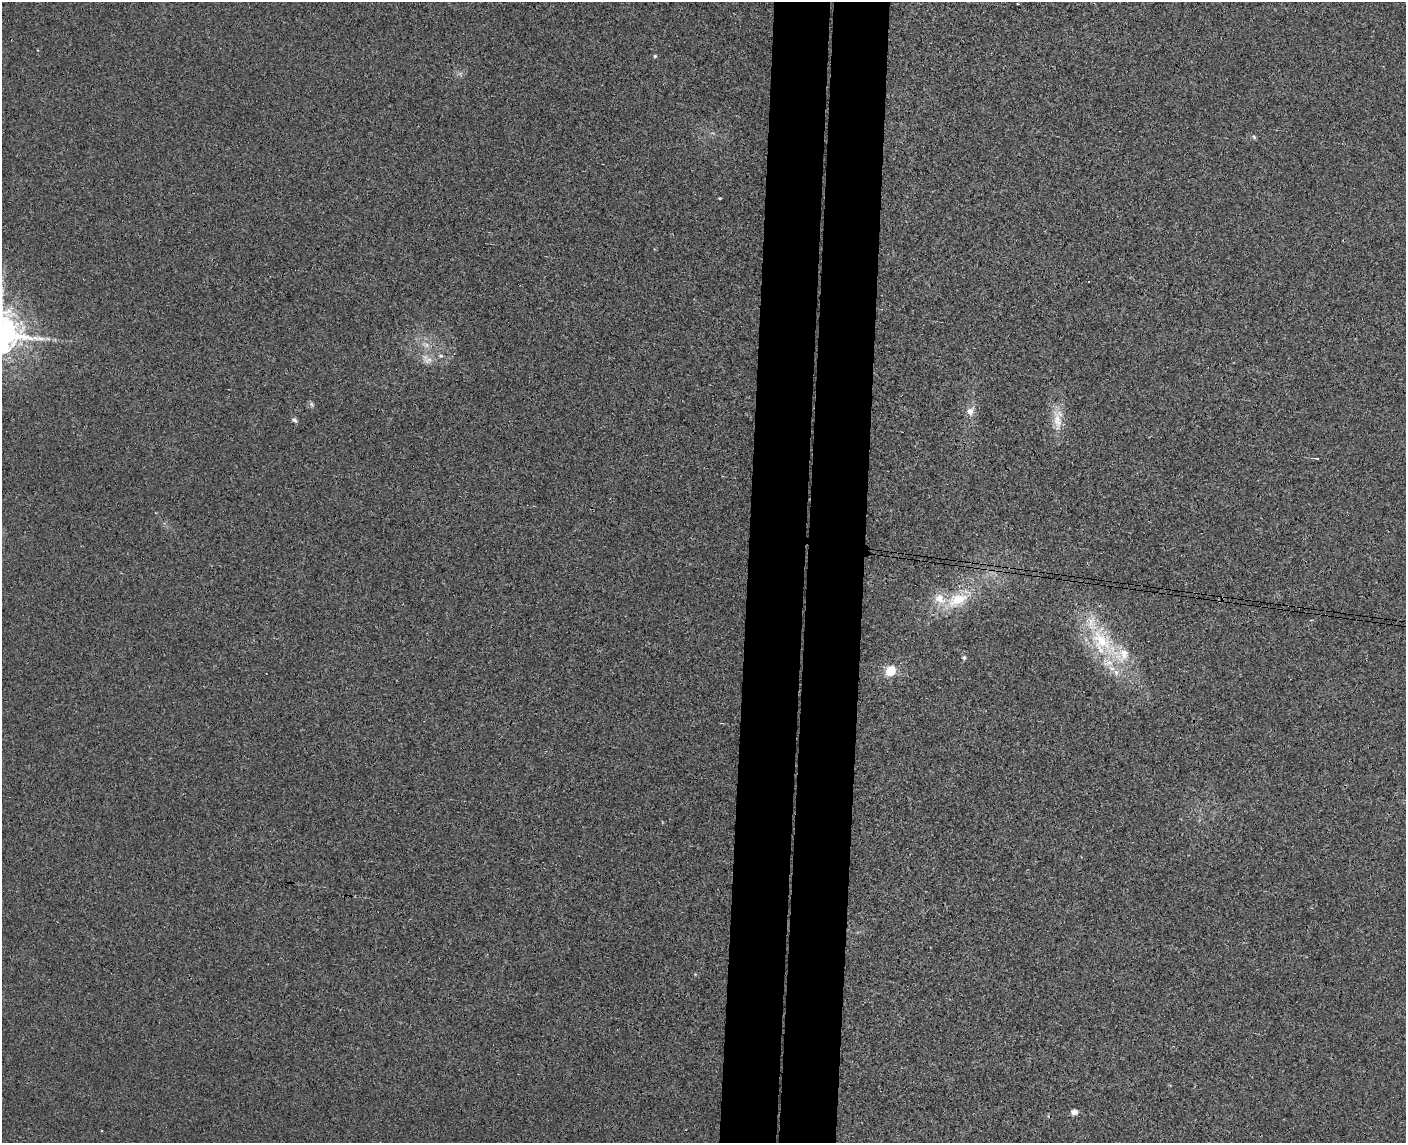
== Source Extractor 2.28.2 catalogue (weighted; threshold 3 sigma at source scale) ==
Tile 5 of 3 x 4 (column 2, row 2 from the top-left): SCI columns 1568-2971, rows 2291-3431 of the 4649 x 4581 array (HDU 1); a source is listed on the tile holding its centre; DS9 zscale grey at full resolution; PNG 1408 x 1145 px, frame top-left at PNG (2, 2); no overlay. Shown black and unused: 8% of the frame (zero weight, under 3 of 4 exposures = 6% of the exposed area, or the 3 px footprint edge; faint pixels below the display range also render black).
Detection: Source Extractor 2.28.2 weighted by HDU 2 'WHT'; one run over the whole footprint, this tile lists its part. Background 0.00389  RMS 0.004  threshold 0.018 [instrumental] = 3 sigma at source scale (4.5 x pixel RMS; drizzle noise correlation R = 1.50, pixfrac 1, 0.05/0.05 arcsec/px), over >= 5 px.
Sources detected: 23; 1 cosmic-ray / hot-pixel residue — not listed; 3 inside a brighter listed object's ellipse — not listed separately; the other 19 listed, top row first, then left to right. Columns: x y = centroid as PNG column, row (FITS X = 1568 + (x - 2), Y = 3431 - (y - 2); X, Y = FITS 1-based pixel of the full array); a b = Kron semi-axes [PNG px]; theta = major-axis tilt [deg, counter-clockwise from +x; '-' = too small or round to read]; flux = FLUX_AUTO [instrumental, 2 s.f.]
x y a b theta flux
1018 4 3 2 - 0.4
655 56 4 4 - 0.62
1254 137 7 4 -46 0.63
719 198 3 2 - 0.34
48 339 7 4 -1 0.92
426 345 8 6 -46 1.5
440 356 6 6 - 0.87
428 360 14 8 9 2.7
312 404 8 5 -55 0.88
970 411 12 9 59 2.9
294 420 8 6 -35 0.98
1057 421 32 10 -83 6.9
1317 459 4 2 - 0.39
956 600 25 18 49 13
1101 640 38 26 -37 26
964 657 5 5 - 0.73
891 671 12 11 - 6.4
1116 672 9 7 -71 2.2
1074 1112 7 6 - 2